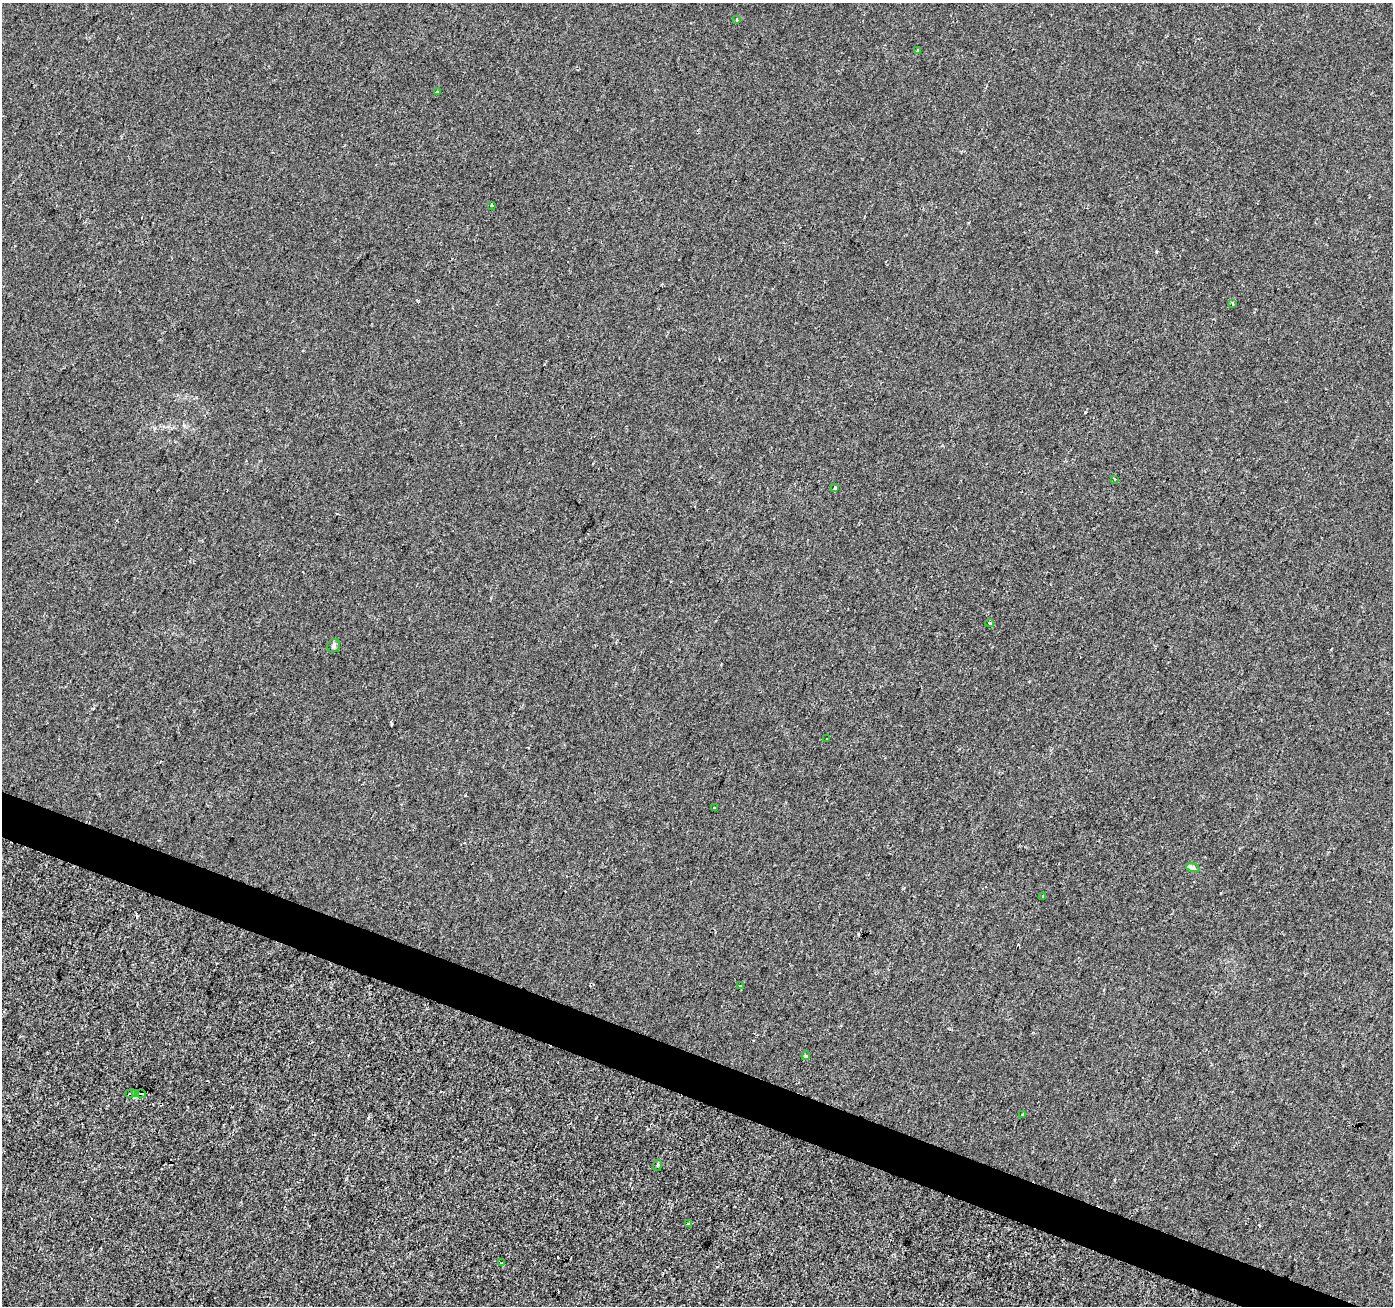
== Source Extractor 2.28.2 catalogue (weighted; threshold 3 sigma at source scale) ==
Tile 6 of 4 x 4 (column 2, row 2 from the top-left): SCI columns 1399-2789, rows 2885-4188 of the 5571 x 5702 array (HDU 1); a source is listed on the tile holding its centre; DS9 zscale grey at full resolution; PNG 1395 x 1308 px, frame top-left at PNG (2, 3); each listed source drawn as its Kron ellipse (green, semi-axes under 4 px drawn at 4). Shown black and unused: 3% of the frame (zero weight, under 2 of 3 exposures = <1% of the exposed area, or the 3 px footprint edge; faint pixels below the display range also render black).
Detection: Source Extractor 2.28.2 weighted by HDU 2 'WHT'; one run over the whole footprint, this tile lists its part. Background -2.97e-04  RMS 0.0026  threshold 0.0116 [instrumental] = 3 sigma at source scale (4.5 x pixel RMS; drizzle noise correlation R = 1.50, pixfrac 1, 0.0396/0.0396 arcsec/px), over >= 5 px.
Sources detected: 26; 4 cosmic-ray / hot-pixel residue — neither listed nor drawn; the other 22 listed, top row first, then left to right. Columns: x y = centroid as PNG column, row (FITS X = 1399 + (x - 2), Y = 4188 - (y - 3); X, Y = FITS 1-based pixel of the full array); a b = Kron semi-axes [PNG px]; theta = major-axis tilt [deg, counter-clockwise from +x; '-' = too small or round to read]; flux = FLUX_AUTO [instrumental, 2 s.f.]
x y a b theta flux
737 19 4 2 - 0.25
918 50 3 3 - 0.53
437 92 3 3 - 0.27
492 205 3 3 - 0.54
1232 304 3 3 - 0.77
1115 479 3 3 - 0.52
835 488 4 3 - 0.81
989 623 4 3 - 0.42
334 646 7 6 - 0.64
827 739 3 2 - 0.22
714 808 3 2 - 0.24
1193 868 7 4 -18 0.53
1043 896 3 3 - 0.4
740 986 4 3 - 0.36
806 1056 4 4 - 0.44
130 1094 6 2 10 0.51
136 1094 3 3 - 2
141 1094 5 2 - 1
1023 1114 3 2 - 0.31
657 1165 5 3 - 0.28
689 1224 4 3 - 0.33
501 1263 3 3 - 0.25
Unlisted compact peaks at least as high as the median listed source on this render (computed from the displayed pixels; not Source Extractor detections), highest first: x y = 1085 412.